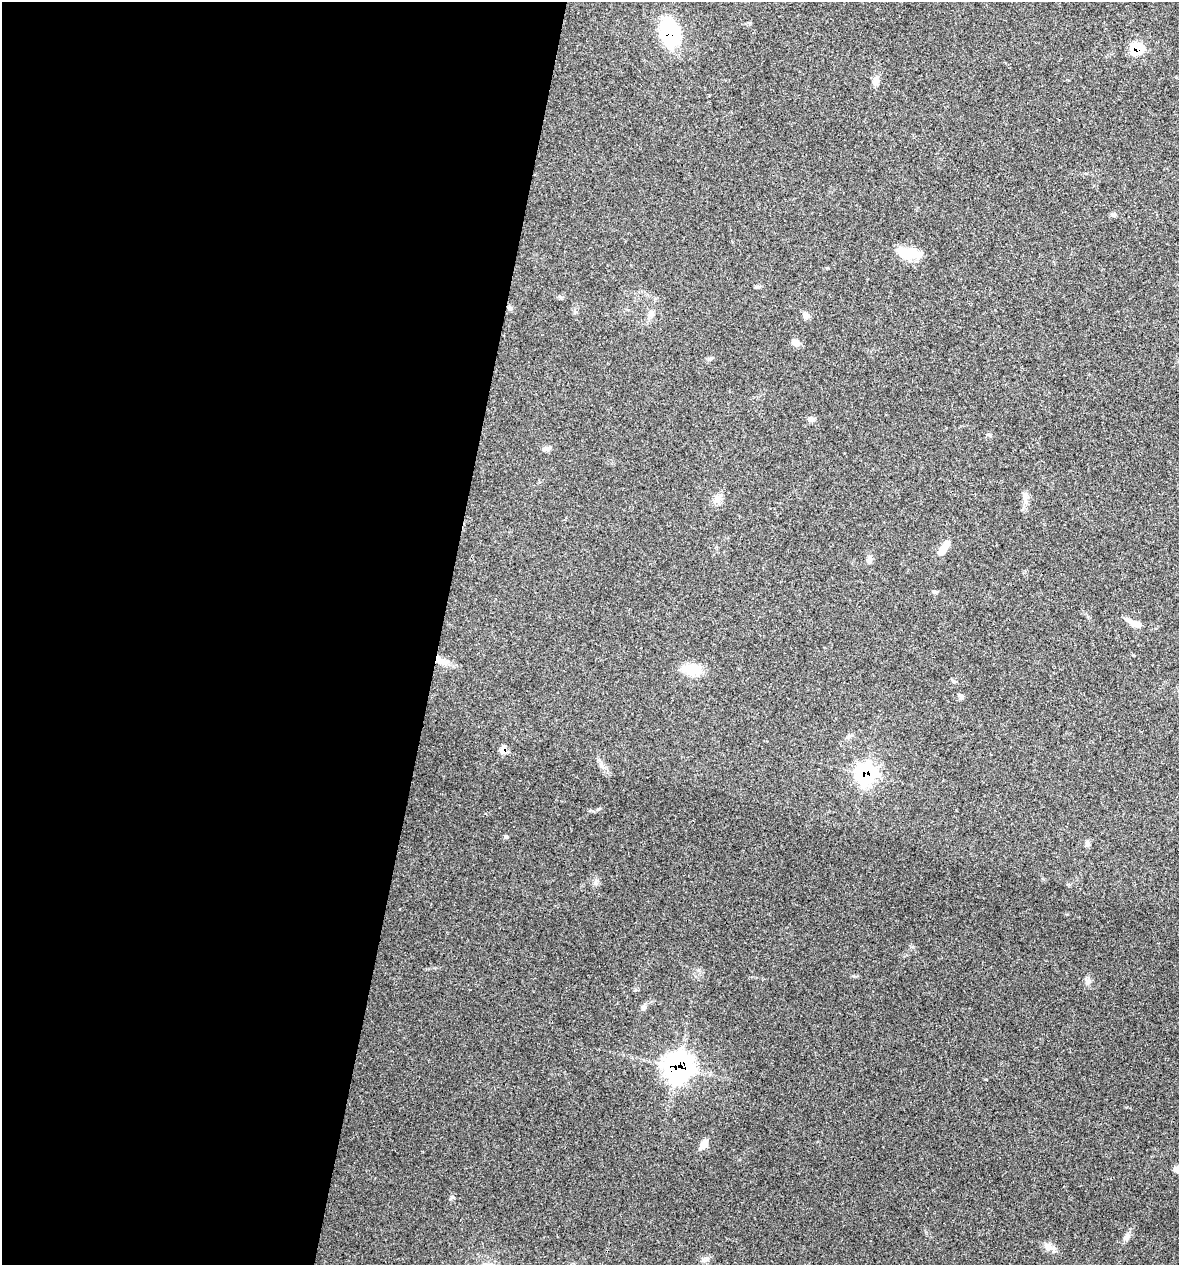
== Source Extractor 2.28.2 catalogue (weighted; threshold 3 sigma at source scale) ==
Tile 5 of 4 x 4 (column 1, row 2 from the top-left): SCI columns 121-1297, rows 2526-3788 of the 5072 x 5054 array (HDU 1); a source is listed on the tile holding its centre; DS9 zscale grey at full resolution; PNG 1181 x 1267 px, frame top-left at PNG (2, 2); no overlay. Shown black and unused: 37% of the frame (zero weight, under 3 of 4 exposures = <1% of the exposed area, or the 3 px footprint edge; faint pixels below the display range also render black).
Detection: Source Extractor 2.28.2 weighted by HDU 2 'WHT'; one run over the whole footprint, this tile lists its part. Background 0.0841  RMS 0.006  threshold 0.0268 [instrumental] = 3 sigma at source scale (4.5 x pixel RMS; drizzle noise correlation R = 1.50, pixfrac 1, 0.05/0.05 arcsec/px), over >= 5 px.
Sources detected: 30; all 30 listed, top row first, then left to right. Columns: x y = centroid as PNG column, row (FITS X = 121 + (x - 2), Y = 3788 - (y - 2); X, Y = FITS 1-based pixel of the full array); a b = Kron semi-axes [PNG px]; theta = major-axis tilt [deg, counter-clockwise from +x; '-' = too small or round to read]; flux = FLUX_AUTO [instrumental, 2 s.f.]
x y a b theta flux
670 34 27 18 -73 46
1137 49 11 11 - 15
876 81 12 8 69 3
1114 215 7 4 -18 0.99
908 253 28 13 -3 13
510 308 6 6 - 1.2
651 314 11 8 56 2.8
806 316 9 7 -21 2.2
796 342 9 8 - 3.2
811 420 10 6 -5 2
546 449 10 6 10 2.2
1025 496 12 6 -80 2.7
943 548 19 7 55 6.2
869 559 11 7 76 2.3
934 592 6 5 - 0.97
1134 623 21 8 -20 4.8
443 661 17 9 -12 5.2
692 669 26 13 -4 11
961 696 7 5 -77 1.8
503 750 7 6 - 6.4
602 766 10 5 -63 2.3
866 774 10 9 - 120
506 837 6 4 -1 0.75
1087 843 9 5 -81 1.5
1088 981 9 8 - 2.3
644 1007 7 6 - 1.5
678 1067 13 12 - 260
704 1144 13 8 53 3.9
1126 1236 11 6 52 2.4
1048 1247 15 9 -27 3.9
Overlapping masked pixels (flux is a lower limit): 5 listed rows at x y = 670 34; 1137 49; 503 750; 866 774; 678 1067
Unlisted compact peaks at least as high as the median listed source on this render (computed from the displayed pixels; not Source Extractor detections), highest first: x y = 452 1197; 598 809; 595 883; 1067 914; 710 359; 986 1079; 575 312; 750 23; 953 681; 1068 884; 990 435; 635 990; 699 970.